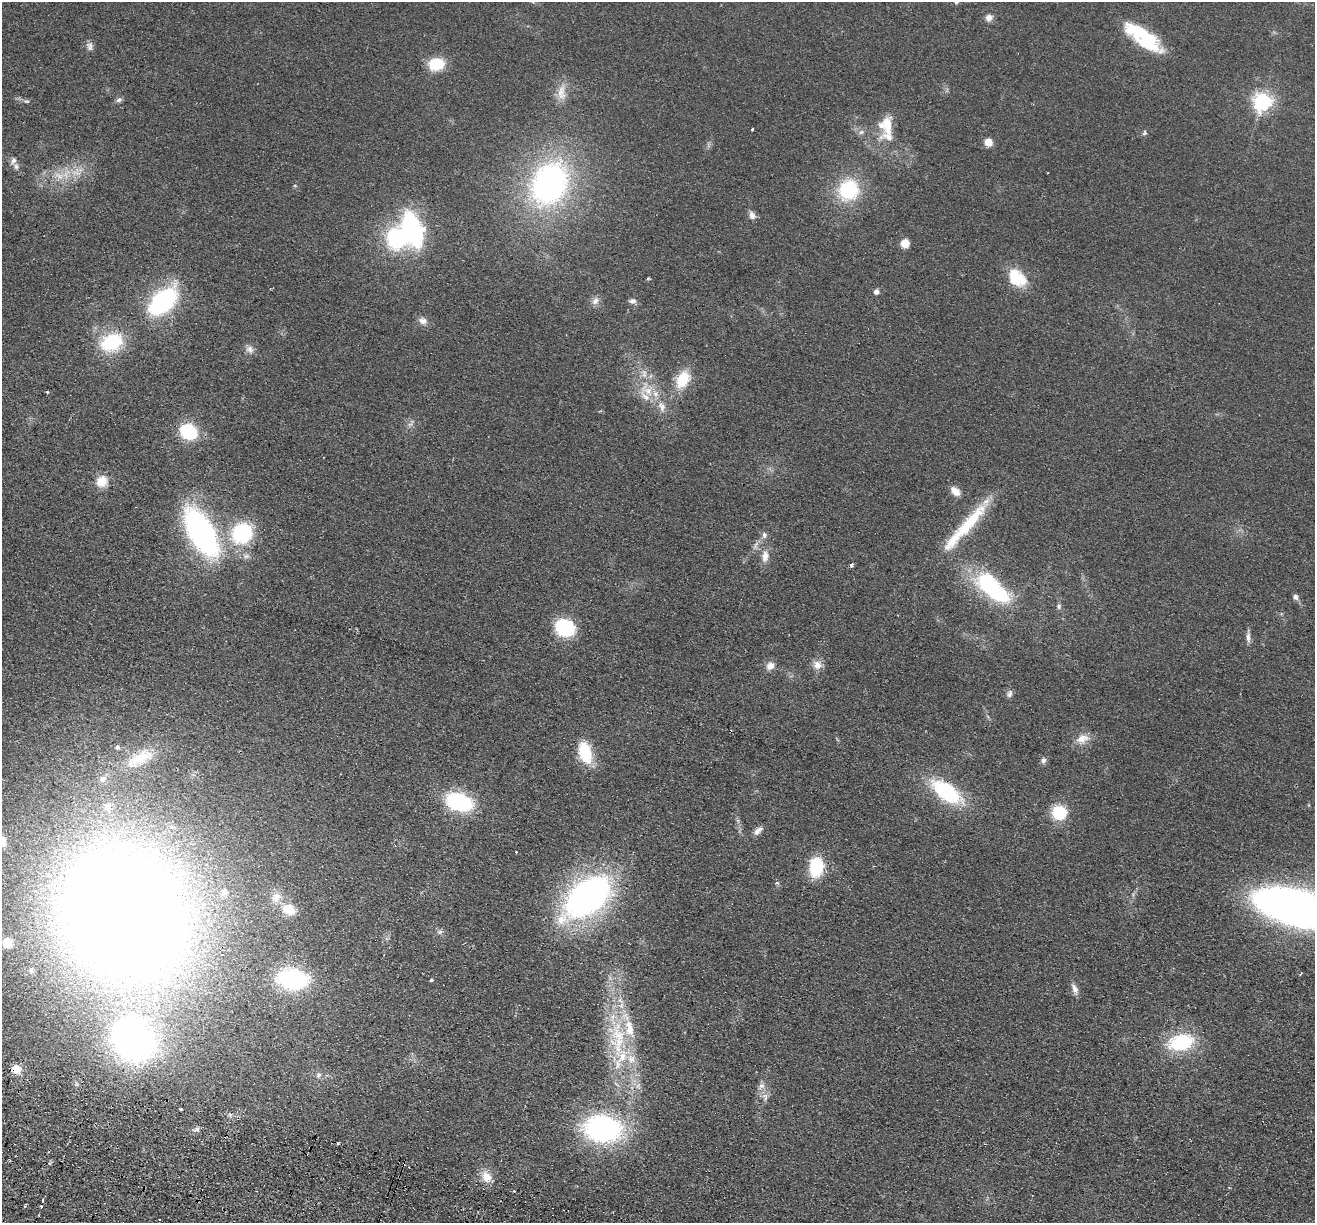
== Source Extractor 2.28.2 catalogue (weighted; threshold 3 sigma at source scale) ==
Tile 7 of 4 x 4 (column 3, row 2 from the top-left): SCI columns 2647-3959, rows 2630-3850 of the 5292 x 5384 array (HDU 1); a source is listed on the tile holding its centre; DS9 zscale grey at full resolution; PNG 1317 x 1225 px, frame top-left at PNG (2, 2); no overlay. Shown black and unused: <1% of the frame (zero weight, under 2 of 3 exposures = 3% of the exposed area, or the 3 px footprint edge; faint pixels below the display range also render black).
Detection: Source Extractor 2.28.2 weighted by HDU 2 'WHT'; one run over the whole footprint, this tile lists its part. Background 0.0571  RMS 0.009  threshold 0.0403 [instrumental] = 3 sigma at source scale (4.5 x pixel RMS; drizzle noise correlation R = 1.50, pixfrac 1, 0.05/0.05 arcsec/px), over >= 5 px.
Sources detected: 114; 2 inside a brighter object's white glare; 2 cosmic-ray / hot-pixel residue — not listed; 15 inside a brighter listed object's ellipse — not listed separately; the other 95 listed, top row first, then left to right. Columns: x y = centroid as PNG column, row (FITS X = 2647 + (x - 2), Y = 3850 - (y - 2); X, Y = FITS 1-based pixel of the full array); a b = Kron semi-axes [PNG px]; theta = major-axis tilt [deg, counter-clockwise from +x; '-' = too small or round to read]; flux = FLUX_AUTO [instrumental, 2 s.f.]
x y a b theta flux
956 2 6 5 - 1.5
989 18 9 8 - 4.9
1148 42 34 18 -24 45
89 46 12 8 -72 3.8
436 64 15 11 10 30
561 93 23 11 89 12
119 100 8 6 29 2.5
26 101 8 4 -1 1.6
1262 102 7 7 - 410
752 129 3 3 - 1.2
861 132 7 6 - 2.4
1144 133 7 5 67 1.7
888 137 30 20 -39 22
988 142 5 5 - 22
13 160 10 6 71 3.3
76 172 15 12 19 13
59 176 18 10 -14 13
549 183 45 35 62 240
295 185 5 3 - 0.92
848 190 22 21 - 60
752 215 9 7 -71 4.9
413 229 28 15 -73 140
396 238 18 16 -79 80
904 243 5 5 - 31
648 278 4 3 - 1.2
1017 278 24 17 -39 30
876 292 5 5 - 4.5
163 301 28 16 45 130
595 301 11 7 47 4.6
632 301 9 6 -9 3.4
423 321 11 8 -21 5.4
111 342 23 17 24 55
250 349 11 10 - 4.7
644 374 14 7 -82 6
683 379 22 14 62 26
647 390 24 12 -36 19
47 392 4 3 - 1
410 424 7 4 18 2
189 431 13 11 -29 62
102 481 13 12 - 14
955 491 12 8 -42 7.9
969 523 68 13 49 50
201 532 48 22 -61 220
242 533 21 19 46 73
764 535 9 7 -87 3.2
765 556 17 9 85 8
851 566 3 3 - 3.9
992 587 42 18 -43 100
1295 597 7 6 - 3.3
1059 606 7 6 - 2.2
565 627 13 11 -24 93
1248 637 13 6 -86 4.2
817 665 12 11 - 7.2
770 666 10 9 - 6.4
1010 694 11 6 73 3.1
1082 739 19 11 19 9.9
117 747 6 5 - 1.9
585 752 23 13 -74 35
140 758 39 14 27 25
1043 760 8 7 - 2.7
103 779 10 8 54 3.6
946 791 32 15 -35 82
459 802 23 15 -18 86
1059 812 12 11 - 38
758 831 12 7 45 4.7
2 841 12 11 - 11
816 866 18 12 83 47
777 883 6 4 -1 1.2
276 897 15 12 53 9.2
587 897 59 33 38 270
1297 908 53 21 -16 960
289 909 16 12 -28 18
124 913 115 103 -64 1900
440 932 7 5 42 2.1
7 943 7 6 - 16
31 970 6 5 - 1.9
1301 974 4 2 - 0.93
292 979 30 19 -5 96
431 980 3 3 - 1.2
1075 989 14 6 -70 5.1
619 1038 40 26 81 64
1181 1042 24 15 13 62
136 1043 32 26 22 260
16 1069 9 8 - 11
319 1075 8 5 42 2.6
761 1086 9 7 -14 3.7
765 1097 11 7 -73 4.8
181 1109 3 3 - 5.8
603 1128 32 23 -7 190
197 1129 7 5 29 2.6
338 1143 5 3 - 1.2
486 1176 15 12 -56 11
514 1191 3 3 - 1.2
41 1206 3 3 - 2.3
159 1219 3 3 - 3
Overlapping masked pixels (flux is a lower limit): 1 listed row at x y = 16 1069
Isophote crosses this tile's border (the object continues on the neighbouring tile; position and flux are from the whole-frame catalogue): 3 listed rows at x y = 956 2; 2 841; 1297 908